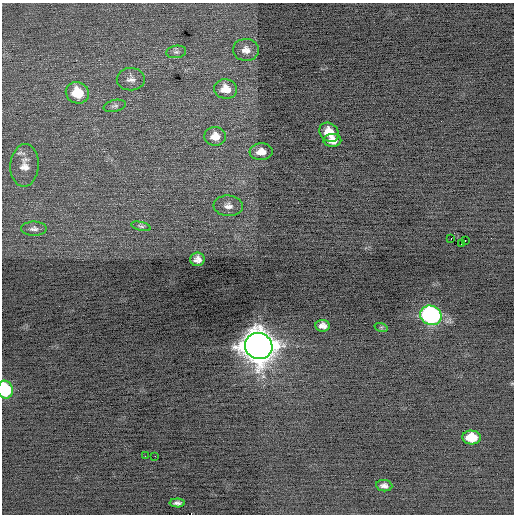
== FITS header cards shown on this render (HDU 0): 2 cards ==
NAXIS1  =                  512 / Axis length
NAXIS2  =                  512 / Axis length

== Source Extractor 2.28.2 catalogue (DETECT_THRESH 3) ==
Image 512 x 512 px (HDU 0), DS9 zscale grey, 1 PNG px = 1 image px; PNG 516 x 516 px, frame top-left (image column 1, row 512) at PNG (2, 3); each listed source drawn as its Kron ellipse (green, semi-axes under 4 px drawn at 4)
Background -0.219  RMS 0.7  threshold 2.1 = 3 sigma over >= 5 px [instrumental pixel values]
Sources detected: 28; all 28 listed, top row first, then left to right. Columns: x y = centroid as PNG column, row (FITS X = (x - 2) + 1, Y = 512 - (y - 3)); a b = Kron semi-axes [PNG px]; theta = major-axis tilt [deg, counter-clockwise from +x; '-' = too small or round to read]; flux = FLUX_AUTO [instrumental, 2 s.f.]
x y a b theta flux
246 50 13 11 -3 370
176 52 10 6 8 130
131 79 14 11 2 310
225 89 11 9 -10 700
77 93 12 10 -23 1300
115 106 11 6 13 140
329 132 10 8 -46 800
215 136 11 9 -1 540
332 140 9 6 -1 440
261 152 11 8 4 430
24 165 21 14 86 640
228 206 15 10 -6 370
141 226 10 4 -13 91
34 229 13 7 0 190
451 238 3 2 - 400
465 240 2 2 - 140
461 244 2 2 - 23
197 259 7 7 - 260
431 315 11 9 -21 11000
323 326 7 5 -8 230
381 327 7 4 -17 72
259 346 14 13 - 100000
5 390 9 7 -73 3600
471 437 9 7 -4 1200
145 456 2 2 - 22
155 456 2 2 - 310
384 486 8 5 -7 190
177 503 8 4 0 150
At the frame edge (FLAGS 8, measured only in part): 1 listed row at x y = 5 390